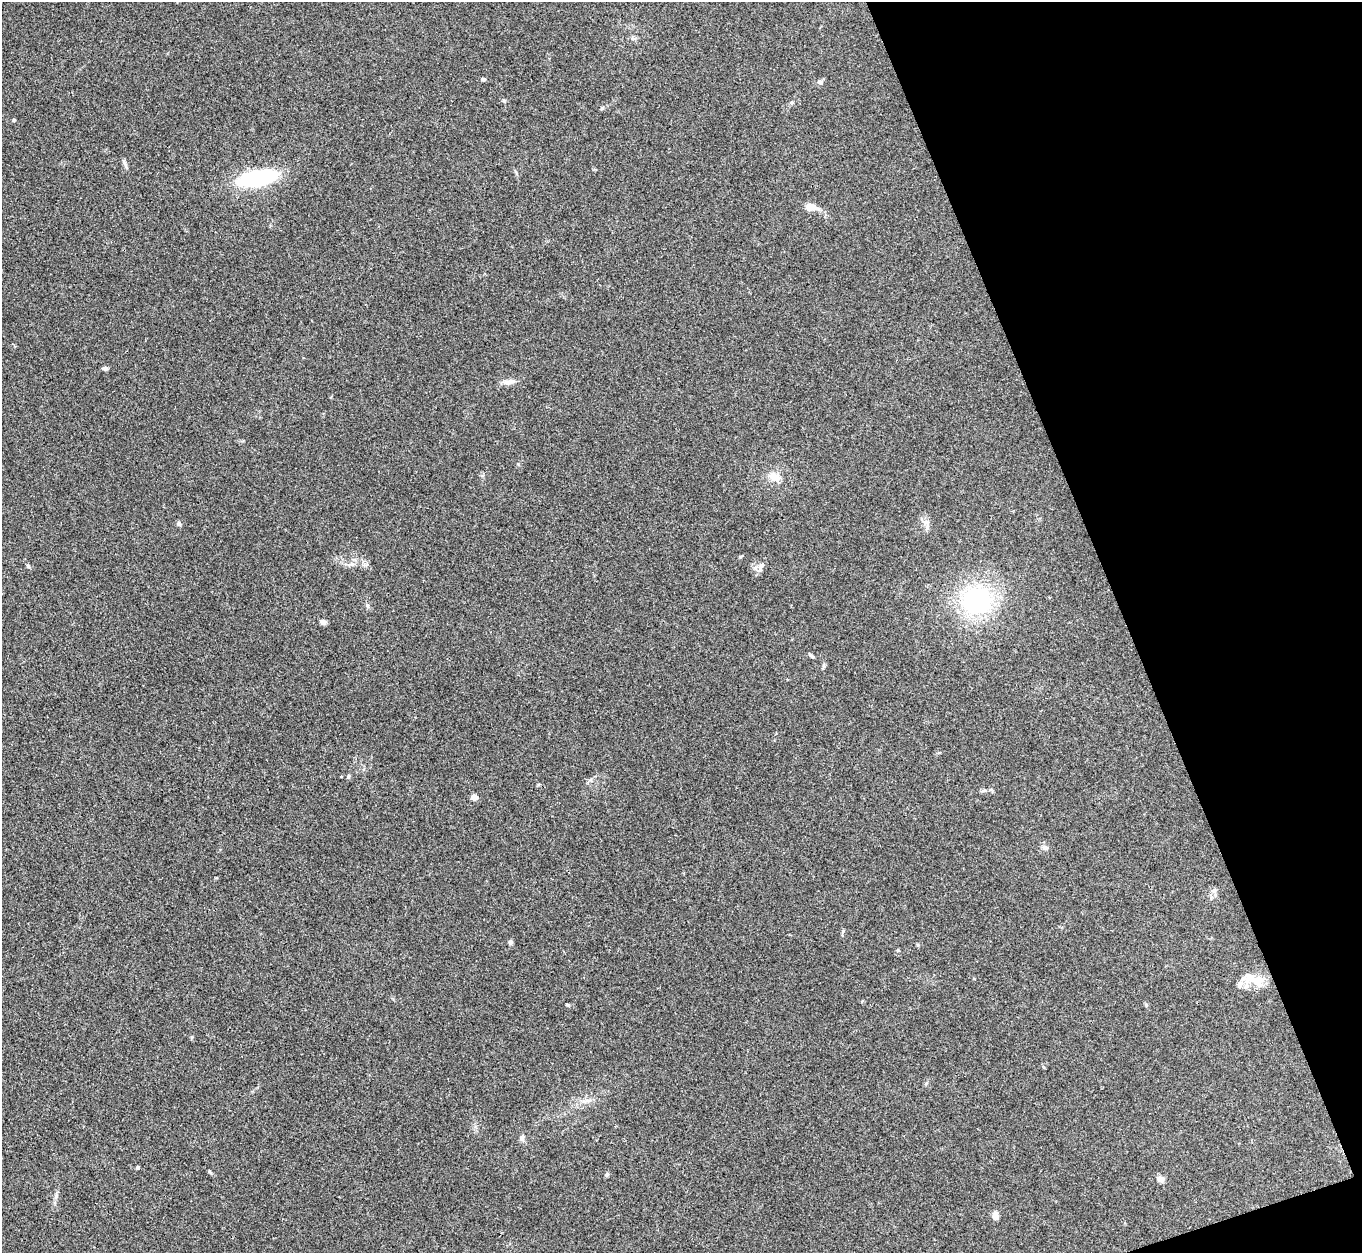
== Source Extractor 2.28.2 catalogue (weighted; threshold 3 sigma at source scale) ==
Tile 12 of 4 x 4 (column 4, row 3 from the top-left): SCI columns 4084-5443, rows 1400-2650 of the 5443 x 5430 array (HDU 1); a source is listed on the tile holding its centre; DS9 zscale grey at full resolution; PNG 1364 x 1255 px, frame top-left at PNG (2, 2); no overlay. Shown black and unused: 18% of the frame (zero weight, under 3 of 4 exposures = <1% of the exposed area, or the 3 px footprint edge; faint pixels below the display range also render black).
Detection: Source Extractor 2.28.2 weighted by HDU 2 'WHT'; one run over the whole footprint, this tile lists its part. Background 0.0468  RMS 0.005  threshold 0.0226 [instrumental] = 3 sigma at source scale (4.5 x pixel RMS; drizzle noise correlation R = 1.50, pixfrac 1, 0.05/0.05 arcsec/px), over >= 5 px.
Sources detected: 29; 1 inside a brighter listed object's ellipse — not listed separately; the other 28 listed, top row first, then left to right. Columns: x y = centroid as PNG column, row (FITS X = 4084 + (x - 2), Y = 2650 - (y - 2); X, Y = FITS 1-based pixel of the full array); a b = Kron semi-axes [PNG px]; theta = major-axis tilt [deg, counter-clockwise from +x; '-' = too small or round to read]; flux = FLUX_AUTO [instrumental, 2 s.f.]
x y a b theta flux
483 79 6 4 0 0.9
820 82 7 6 - 1.3
14 120 5 3 - 0.48
125 164 15 3 -66 1.2
257 178 48 18 11 34
811 207 17 8 -7 4.7
105 368 6 5 - 1.1
507 382 11 7 8 2.3
774 477 16 11 -16 5
926 522 9 6 1 1.8
179 524 6 5 - 0.98
761 566 14 7 63 2.2
976 600 29 26 -17 60
323 622 7 5 -10 2
811 656 6 4 -29 0.91
348 776 5 5 - 0.79
984 790 6 4 1 0.84
474 797 4 4 - 6.3
1045 847 8 6 -42 1.5
1214 891 8 4 32 1.1
510 942 6 5 - 1.2
1256 982 48 10 -25 8.4
568 1005 5 4 - 0.55
522 1137 8 6 57 1.2
137 1167 4 4 - 0.57
607 1175 7 4 70 0.74
1161 1179 8 6 -14 2.7
995 1216 10 7 -90 2.3
Unlisted compact peaks at least as high as the median listed source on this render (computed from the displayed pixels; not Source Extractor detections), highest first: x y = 518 464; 504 101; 28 566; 209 1171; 1146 1005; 602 108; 843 931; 192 1037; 367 605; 56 1196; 898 950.